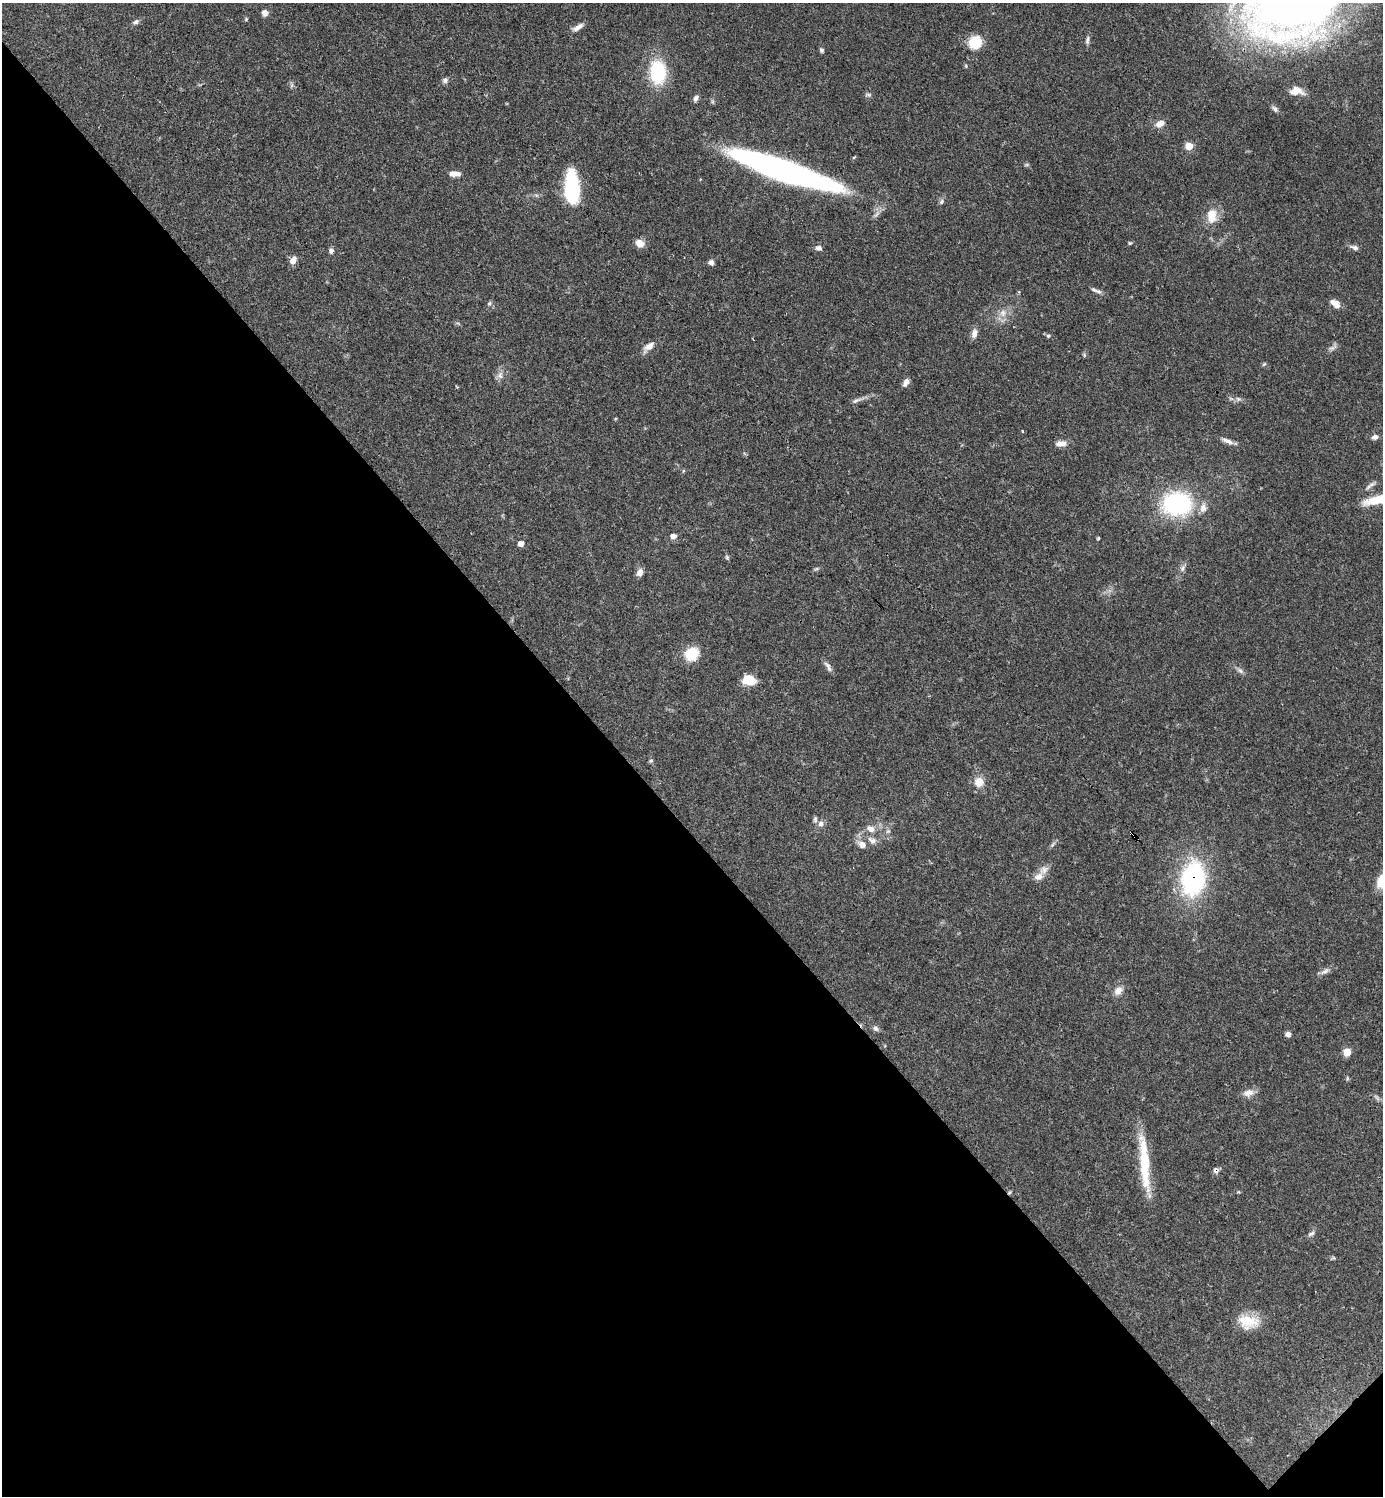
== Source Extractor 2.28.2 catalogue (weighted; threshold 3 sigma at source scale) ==
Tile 14 of 4 x 4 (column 2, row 4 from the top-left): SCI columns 1680-3060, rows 1-1494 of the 5981 x 5982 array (HDU 1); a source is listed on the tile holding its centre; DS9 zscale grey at full resolution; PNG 1385 x 1498 px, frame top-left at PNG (2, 3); no overlay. Shown black and unused: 45% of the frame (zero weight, under 3 of 4 exposures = <1% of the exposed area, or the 3 px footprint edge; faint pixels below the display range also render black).
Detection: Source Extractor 2.28.2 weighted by HDU 2 'WHT'; one run over the whole footprint, this tile lists its part. Background 0.0392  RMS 0.0027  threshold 0.012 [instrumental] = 3 sigma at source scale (4.5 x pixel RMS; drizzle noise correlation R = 1.50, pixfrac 1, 0.05/0.05 arcsec/px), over >= 5 px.
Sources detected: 86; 2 cosmic-ray / hot-pixel residue — not listed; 2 inside a brighter listed object's ellipse — not listed separately; the other 82 listed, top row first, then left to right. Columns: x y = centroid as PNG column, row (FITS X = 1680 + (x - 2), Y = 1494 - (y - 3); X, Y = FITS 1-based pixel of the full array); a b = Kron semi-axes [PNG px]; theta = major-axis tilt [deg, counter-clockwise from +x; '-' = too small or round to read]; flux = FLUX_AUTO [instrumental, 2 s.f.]
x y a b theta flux
1293 5 77 52 13 280
265 13 7 7 - 1.3
246 19 5 4 - 0.31
136 22 8 6 30 0.76
578 27 15 6 32 1.5
1087 40 12 5 82 0.79
975 43 13 12 - 7.5
821 50 6 6 - 0.49
966 66 6 3 -72 0.29
658 72 29 19 -86 14
445 80 7 6 - 0.76
1296 91 16 9 -2 2.8
869 95 7 4 -19 0.48
696 98 9 6 57 0.78
1275 109 9 6 -51 0.79
1160 124 10 7 31 2
1189 146 6 6 - 4.7
784 171 99 17 -19 110
454 174 12 6 -3 2.2
572 189 28 11 -87 27
941 202 7 6 - 0.63
1212 216 16 11 85 4.7
640 243 10 8 -32 2.3
1130 243 5 4 - 0.35
1354 247 11 6 -20 0.95
818 248 7 6 - 0.91
331 251 6 6 - 0.76
293 260 10 7 58 1.6
711 262 7 6 - 0.84
1094 290 12 5 -24 0.89
489 303 6 5 - 0.48
1335 303 13 7 -37 2.2
1003 313 11 9 86 2
974 333 11 7 74 1.7
1048 336 5 5 - 0.4
649 347 18 7 42 1.9
1332 348 13 5 28 0.88
1264 364 6 4 44 0.33
500 376 8 8 - 1.1
906 382 10 6 56 1.2
1238 399 8 6 -21 0.71
857 400 15 5 25 1.1
1022 431 4 2 - 0.2
1375 437 9 6 12 1.1
1228 441 17 6 -22 1.5
1061 443 14 7 2 2
1369 486 10 5 45 0.84
1375 500 26 10 3 5.2
1177 504 26 21 0 34
1203 508 12 9 87 1.9
673 536 8 7 - 1.2
1098 538 4 3 - 0.29
521 543 6 6 - 1.3
727 557 6 5 - 0.43
1182 568 10 6 69 0.98
816 569 7 4 18 0.41
640 573 10 7 72 1.5
692 654 15 13 43 6.8
828 666 16 5 -59 1.1
1240 671 9 6 -48 0.85
748 680 12 8 -14 6.5
651 760 6 4 19 0.33
979 782 13 13 - 2.9
821 824 8 8 - 1.2
870 829 11 8 -28 1.8
1132 833 3 2 - 0.53
872 840 13 9 -26 1.7
862 844 11 9 -38 1.8
1044 870 15 9 43 2
1193 879 28 19 82 42
1325 971 15 6 27 1.2
1118 991 12 8 52 1.9
875 1028 8 7 - 0.84
1288 1034 7 6 - 0.96
1347 1052 6 6 - 3.8
1347 1078 6 4 -73 0.36
1248 1093 16 9 10 1.9
1144 1163 72 10 -85 14
1216 1170 8 7 - 0.95
1311 1234 10 5 24 0.77
1333 1258 6 4 17 0.36
1248 1321 26 17 -5 6.5
Overlapping masked pixels (flux is a lower limit): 4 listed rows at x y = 784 171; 1132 833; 1193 879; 1216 1170
Isophote crosses this tile's border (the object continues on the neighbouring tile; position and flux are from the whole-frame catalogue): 2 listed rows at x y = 1293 5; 1375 437